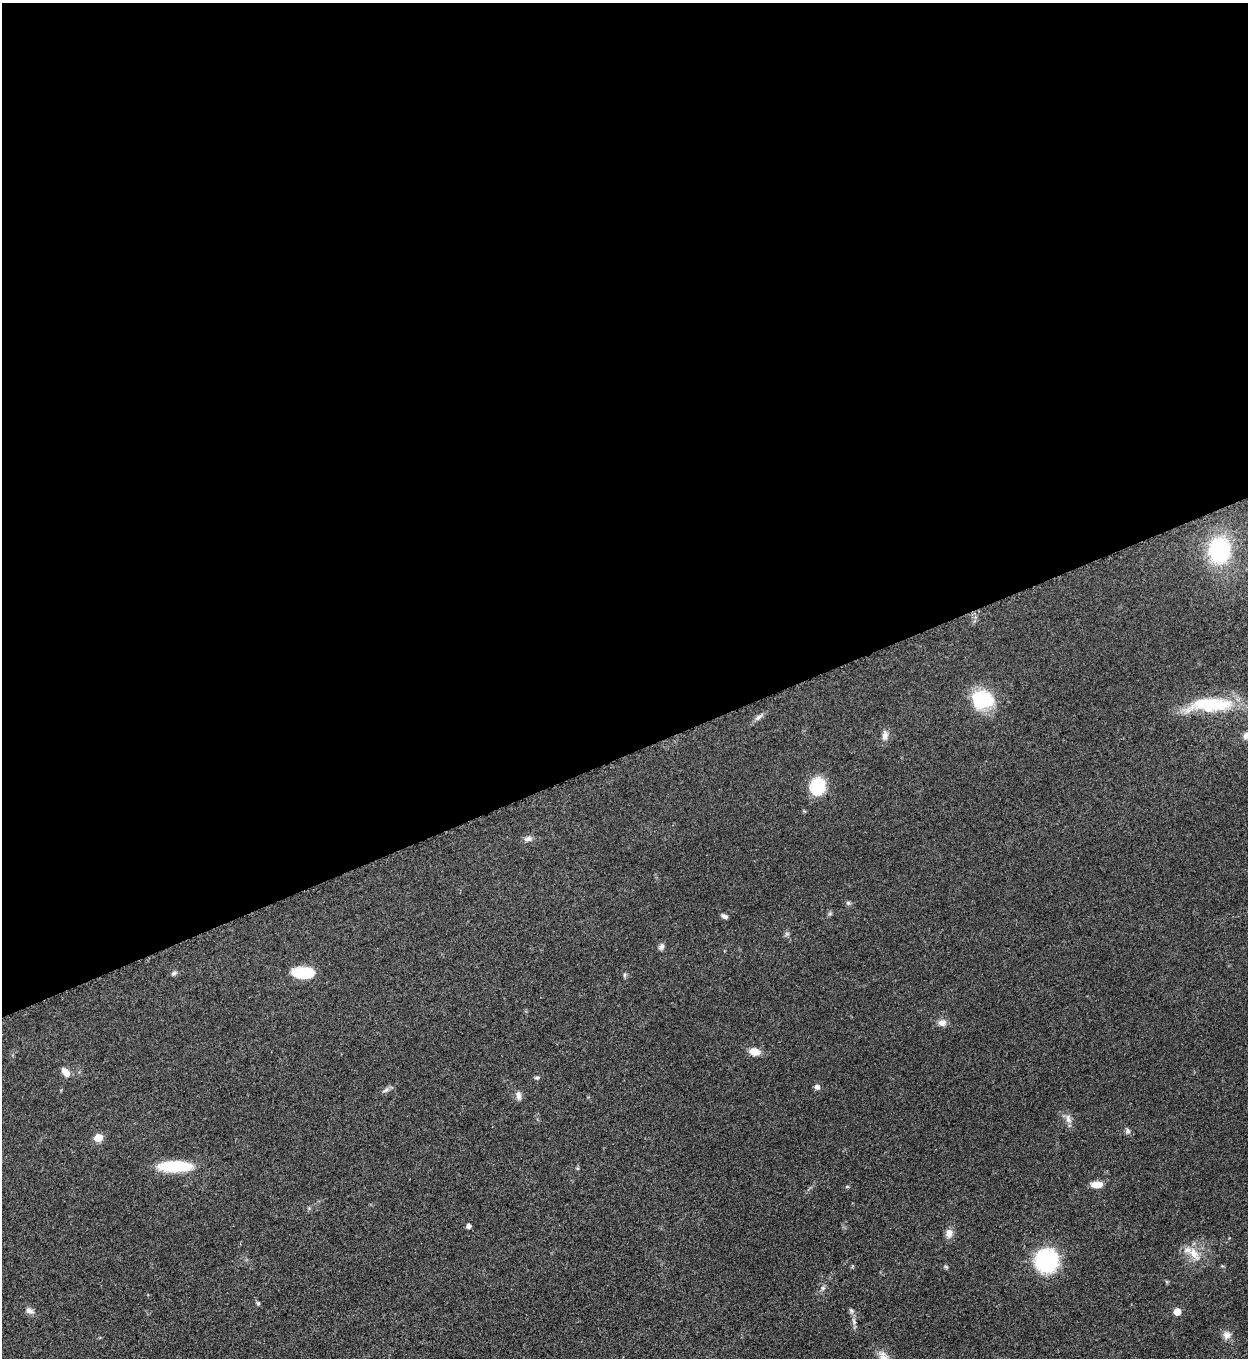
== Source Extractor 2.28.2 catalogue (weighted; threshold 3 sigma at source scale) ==
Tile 2 of 4 x 4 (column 2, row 1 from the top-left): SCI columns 1532-2777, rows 4077-5432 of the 5427 x 5440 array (HDU 1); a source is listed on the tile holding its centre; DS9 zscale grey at full resolution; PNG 1250 x 1360 px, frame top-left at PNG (2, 3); no overlay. Shown black and unused: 56% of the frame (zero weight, under 3 of 5 exposures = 1% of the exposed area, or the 3 px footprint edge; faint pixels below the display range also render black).
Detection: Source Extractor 2.28.2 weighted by HDU 2 'WHT'; one run over the whole footprint, this tile lists its part. Background 0.063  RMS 0.0057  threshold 0.0256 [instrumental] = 3 sigma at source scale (4.5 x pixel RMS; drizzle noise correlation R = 1.50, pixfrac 1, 0.05/0.05 arcsec/px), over >= 5 px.
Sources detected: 40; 1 inside a brighter listed object's ellipse — not listed separately; the other 39 listed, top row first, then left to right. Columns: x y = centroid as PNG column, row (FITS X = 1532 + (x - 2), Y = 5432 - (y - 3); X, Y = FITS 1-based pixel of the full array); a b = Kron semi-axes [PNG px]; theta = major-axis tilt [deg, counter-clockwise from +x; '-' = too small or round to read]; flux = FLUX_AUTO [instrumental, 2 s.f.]
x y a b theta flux
1219 550 21 18 89 55
983 700 21 16 -5 36
1211 704 51 15 2 38
758 717 14 5 38 2.2
885 736 13 8 84 3
1246 736 8 7 - 2.9
817 786 16 13 79 22
528 839 10 7 5 2.3
848 903 6 6 - 1
725 916 8 5 -21 1.6
661 946 9 6 58 1.8
304 972 23 11 2 20
174 973 7 5 29 1.2
624 975 6 4 89 0.89
942 1023 10 8 4 3.3
754 1052 11 8 -14 5.7
66 1072 11 7 -55 4.4
537 1078 7 5 0 1.1
817 1087 7 7 - 1.8
385 1090 11 5 24 1.6
518 1095 12 7 -84 2.5
1068 1119 14 7 -76 3.1
1127 1131 7 6 - 1.4
98 1138 5 5 - 14
174 1166 38 11 0 25
577 1168 5 3 - 0.55
1097 1185 11 6 -1 7.3
468 1226 4 4 - 2.3
949 1233 10 8 74 3.9
1194 1254 22 10 -60 7.2
1046 1260 20 19 - 58
946 1267 6 4 -19 0.68
823 1288 6 5 - 1.2
258 1303 6 5 - 0.78
29 1311 11 7 -23 2.5
1177 1312 5 5 - 10
854 1321 9 5 -70 1.6
1227 1335 11 10 - 3.2
883 1356 18 10 -59 5.2
Isophote crosses this tile's border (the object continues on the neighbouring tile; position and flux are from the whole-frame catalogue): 2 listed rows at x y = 1246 736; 883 1356